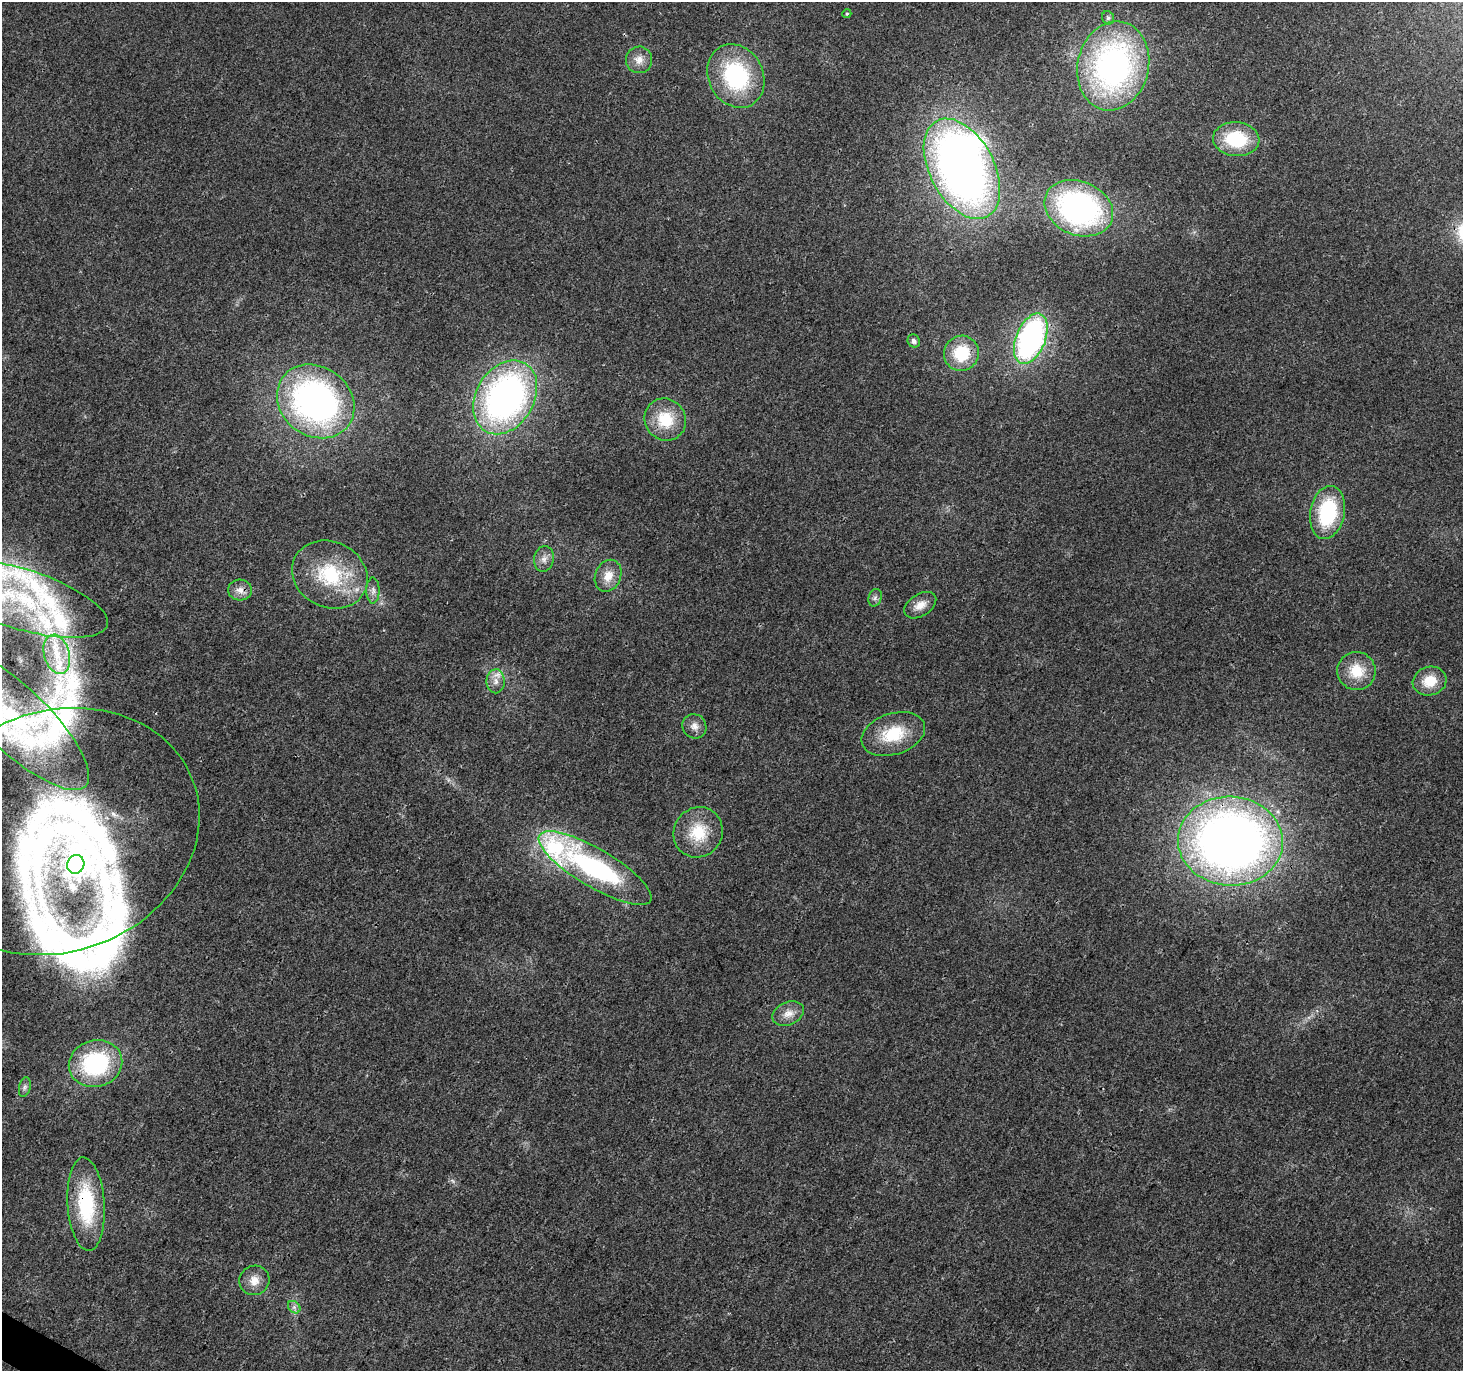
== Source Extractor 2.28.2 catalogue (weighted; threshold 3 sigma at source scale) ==
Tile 7 of 4 x 4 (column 3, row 2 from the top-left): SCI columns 2925-4385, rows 2933-4301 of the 5855 x 5931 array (HDU 1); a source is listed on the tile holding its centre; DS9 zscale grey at full resolution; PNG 1465 x 1373 px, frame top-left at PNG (2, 2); each listed source drawn as its Kron ellipse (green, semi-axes under 4 px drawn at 4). Shown black and unused: <1% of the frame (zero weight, under 3 of 4 exposures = <1% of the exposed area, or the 3 px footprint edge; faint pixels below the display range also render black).
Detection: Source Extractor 2.28.2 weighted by HDU 2 'WHT'; one run over the whole footprint, this tile lists its part. Background 0.00519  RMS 0.0025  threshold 0.0111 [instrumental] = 3 sigma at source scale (4.5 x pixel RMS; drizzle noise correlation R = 1.50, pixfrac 1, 0.0396/0.0396 arcsec/px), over >= 5 px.
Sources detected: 49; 1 inside a brighter object's white glare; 1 long thin detection or spike segment (spike, bleed or trail) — neither listed nor drawn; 6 inside a brighter listed object's ellipse — not listed separately; the other 41 listed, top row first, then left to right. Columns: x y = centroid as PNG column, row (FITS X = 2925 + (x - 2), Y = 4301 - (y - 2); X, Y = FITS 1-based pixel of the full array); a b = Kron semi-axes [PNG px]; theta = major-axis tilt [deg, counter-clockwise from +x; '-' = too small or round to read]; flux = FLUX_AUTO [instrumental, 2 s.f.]
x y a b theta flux
847 14 4 4 - 0.3
1108 18 7 6 - 0.57
639 60 13 13 - 2.5
1113 66 45 35 77 77
736 76 33 27 -63 28
1236 139 23 17 -5 14
962 169 54 32 -62 180
1079 208 35 27 -23 63
1031 339 26 14 68 64
914 341 7 6 - 0.88
961 353 18 17 - 10
505 397 39 29 59 97
316 401 41 34 -36 82
665 420 21 20 - 8.9
1327 512 27 17 79 20
544 559 13 10 81 1.7
330 575 39 33 -26 18
608 576 16 12 67 3.6
240 590 12 10 -5 1.9
373 590 13 6 90 1.3
19 598 92 30 -17 50
875 598 9 6 73 0.78
920 605 17 11 32 2.8
57 654 20 12 -74 6.2
1356 671 19 19 - 6.5
496 681 12 9 -89 1.9
1430 681 17 14 17 5.5
15 719 98 32 -44 44
694 726 12 11 - 1.9
893 734 33 20 18 11
57 831 145 120 21 160
698 832 26 24 56 9
1230 841 52 44 -3 220
76 864 9 8 - 190
595 868 65 19 -30 47
788 1013 16 11 23 2.7
96 1064 27 23 15 28
25 1087 10 5 76 0.81
86 1204 47 18 -86 20
254 1280 15 14 - 2.9
294 1307 7 5 -45 0.73
Overlapping masked pixels (flux is a lower limit): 1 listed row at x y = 86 1204
Isophote crosses this tile's border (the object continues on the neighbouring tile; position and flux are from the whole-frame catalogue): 3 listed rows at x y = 19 598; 15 719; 57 831